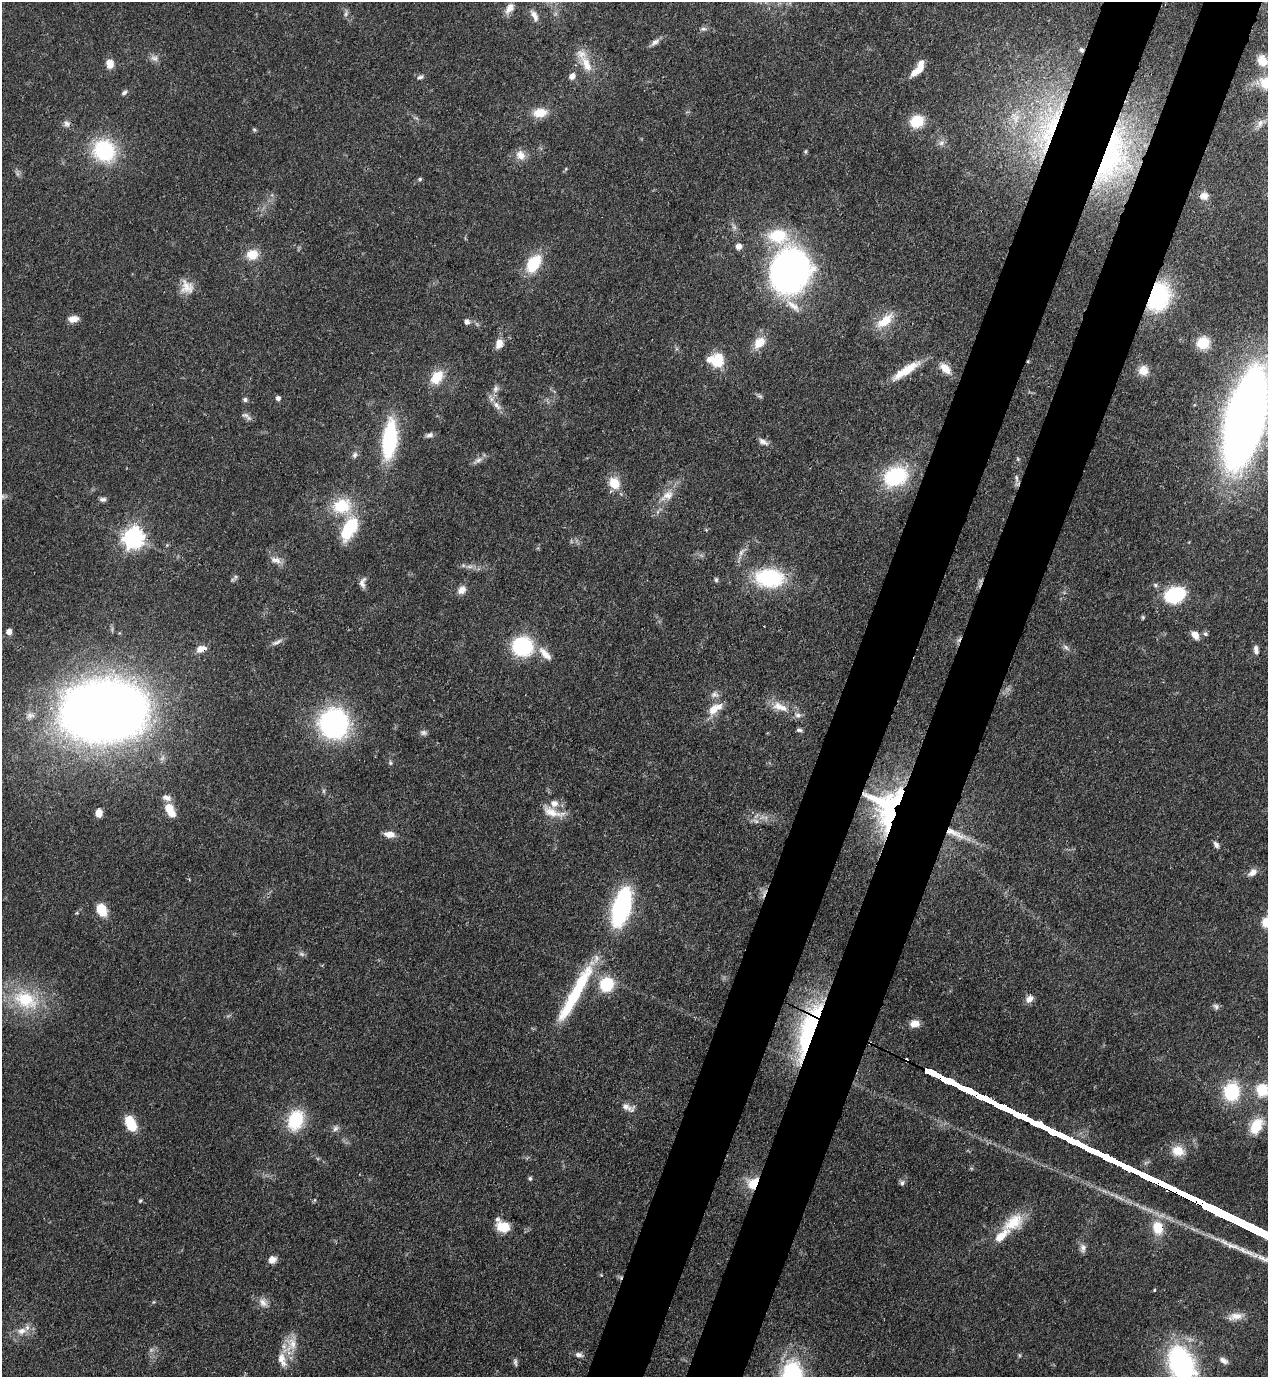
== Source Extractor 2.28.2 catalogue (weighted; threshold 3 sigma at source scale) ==
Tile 10 of 4 x 4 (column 2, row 3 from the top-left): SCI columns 1619-2884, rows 1416-2790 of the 5638 x 5579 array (HDU 1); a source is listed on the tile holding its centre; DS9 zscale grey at full resolution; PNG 1270 x 1379 px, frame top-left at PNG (2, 2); no overlay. Shown black and unused: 9% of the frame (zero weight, under 3 of 4 exposures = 7% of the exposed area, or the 3 px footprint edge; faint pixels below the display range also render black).
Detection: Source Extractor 2.28.2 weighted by HDU 2 'WHT'; one run over the whole footprint, this tile lists its part. Background 0.0515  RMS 0.0033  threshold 0.015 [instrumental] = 3 sigma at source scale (4.5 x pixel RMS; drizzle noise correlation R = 1.50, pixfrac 1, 0.05/0.05 arcsec/px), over >= 5 px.
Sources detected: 160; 4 too faint to see at this stretch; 1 cosmic-ray / hot-pixel residue — not listed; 8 inside a brighter listed object's ellipse — not listed separately; the other 147 listed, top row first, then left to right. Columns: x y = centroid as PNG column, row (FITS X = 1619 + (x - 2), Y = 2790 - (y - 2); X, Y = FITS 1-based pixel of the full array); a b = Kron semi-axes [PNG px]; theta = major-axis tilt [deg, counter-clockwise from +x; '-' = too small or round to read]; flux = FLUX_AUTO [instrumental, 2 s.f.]
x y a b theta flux
509 8 15 9 54 2.6
346 13 10 5 74 0.89
534 16 16 7 -66 2.2
703 29 8 6 -1 0.89
655 42 14 6 38 1.5
1082 50 6 5 - 0.69
154 58 11 9 -30 1.7
1262 61 14 11 -63 4.4
110 64 11 9 -86 3.2
586 64 28 12 -66 6.8
917 71 17 7 37 4.7
572 76 6 6 - 2.3
420 77 8 5 25 0.9
1267 83 17 15 -22 7.8
124 92 9 5 44 0.85
540 113 17 10 6 5.7
1016 118 17 10 66 4.7
917 121 14 12 26 9.3
1260 123 11 6 74 1.5
67 124 9 9 - 1.5
1052 127 78 22 67 46
254 130 6 4 -68 0.48
941 143 9 7 33 1.4
104 151 31 28 -46 24
805 151 6 4 88 0.5
520 155 14 12 -68 3.2
1111 157 86 32 71 61
420 179 6 5 - 0.57
1204 196 10 9 - 2.1
778 236 30 22 -5 15
738 246 6 6 - 2
252 254 16 14 15 5.3
534 264 21 13 56 13
790 271 29 25 66 190
187 287 18 17 - 4.7
1158 297 28 20 71 36
793 305 23 8 -39 4.1
73 319 12 7 7 2.8
885 321 26 12 37 7
467 322 7 6 - 1.4
759 342 17 13 43 5.1
1203 343 14 13 - 7.5
499 344 12 9 70 3.1
709 359 8 7 - 2.2
717 360 7 6 - 26
1028 361 5 3 - 0.3
945 368 16 9 -43 3.9
1143 370 12 11 - 3.7
906 371 36 9 33 8.4
437 377 18 12 52 7.5
496 389 11 7 73 1.6
760 396 8 5 -26 0.74
278 398 5 5 - 1.2
245 399 6 5 - 0.82
497 405 15 8 -50 2.7
246 416 15 6 -35 1.3
1245 418 65 24 76 450
429 435 10 6 16 1.2
389 440 39 14 84 33
763 442 13 7 -30 1.7
355 455 9 7 72 1.2
478 460 16 6 29 1.7
895 476 25 18 24 28
1016 478 12 5 -82 1.2
614 483 13 10 -52 6.6
2 496 10 7 -14 1.6
667 496 22 12 34 5.1
103 499 8 5 -5 1.1
342 506 19 15 21 14
349 529 28 14 61 18
133 538 8 7 - 200
741 552 10 6 53 1.6
276 560 18 8 -20 2.4
769 578 30 19 -4 29
716 580 7 5 -89 0.61
363 582 13 7 82 1.7
1155 585 7 5 -28 0.78
462 590 12 9 43 2.3
1175 595 17 12 21 28
1143 617 6 4 -89 0.48
9 632 6 6 - 2
1205 634 6 5 - 0.72
1195 635 11 8 -57 2.7
277 642 17 6 27 1.4
522 646 21 19 -2 26
1066 647 7 6 - 0.94
201 649 13 8 15 2.9
1256 650 12 6 -81 1.6
545 654 23 9 -48 4.2
714 695 12 8 -9 1.6
780 707 26 10 -21 5.7
714 709 20 10 34 5.3
104 711 64 43 3 490
334 723 21 20 - 85
799 730 8 4 -6 0.75
423 732 10 7 -1 1.1
390 763 7 5 -70 0.63
167 798 13 8 -18 2
888 807 41 32 82 55
169 808 10 9 - 5.8
553 812 32 11 -18 6
99 813 7 6 - 2.8
954 833 32 9 -26 6.2
389 834 12 7 -7 3
1216 845 9 5 -57 1.1
1252 873 13 8 33 2.1
621 907 25 10 74 77
101 910 13 9 -68 7.5
77 913 5 3 - 0.35
1266 922 10 9 - 5.2
302 954 9 5 -27 0.82
606 984 17 15 56 12
575 993 79 11 61 30
1029 999 11 8 42 2.1
25 1000 39 25 -24 22
1216 1006 9 7 -60 0.98
915 1024 11 8 10 3
807 1034 66 20 73 47
1262 1090 6 6 - 34
1231 1092 14 12 80 25
628 1107 20 9 -19 2.6
296 1120 20 15 71 18
131 1124 16 9 -65 10
1256 1126 21 13 61 8.1
335 1128 9 7 60 1.2
1178 1151 16 13 -17 5.3
530 1178 6 5 - 0.6
753 1183 12 10 42 9.7
902 1183 7 7 - 0.98
314 1200 6 4 70 0.39
140 1201 5 4 - 0.46
1013 1222 32 18 34 10
503 1227 13 10 -19 6.8
1158 1228 19 14 -76 8.2
1083 1248 12 8 -88 1.6
1246 1251 39 7 -22 7.1
272 1259 10 8 27 2.2
1154 1290 4 3 - 0.32
153 1302 6 4 71 0.37
263 1302 13 10 -56 2.6
1235 1316 21 9 11 3.5
22 1331 15 10 11 3.5
291 1345 27 16 54 6.5
579 1355 10 6 -13 1.3
1224 1360 12 6 -30 1.7
515 1362 11 5 -83 0.86
1181 1364 27 17 -66 76
Overlapping masked pixels (flux is a lower limit): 12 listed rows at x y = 1082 50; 1052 127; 1111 157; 1158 297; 1028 361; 201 649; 334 723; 888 807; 954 833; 807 1034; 753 1183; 1158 1228
Isophote crosses this tile's border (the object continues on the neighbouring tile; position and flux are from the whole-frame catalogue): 6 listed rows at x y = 1267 83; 1245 418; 2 496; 1266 922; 1262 1090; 1181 1364